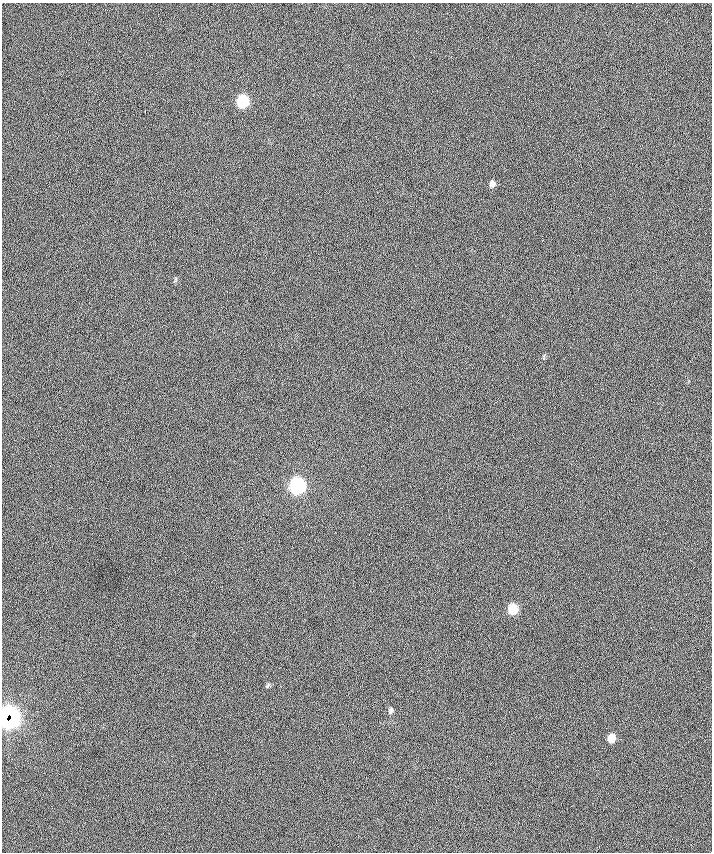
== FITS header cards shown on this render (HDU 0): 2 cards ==
NAXIS1  =                  710 /
NAXIS2  =                  850 /

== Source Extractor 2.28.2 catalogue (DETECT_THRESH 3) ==
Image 710 x 850 px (HDU 0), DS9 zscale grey, 1 PNG px = 1 image px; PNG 714 x 854 px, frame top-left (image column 1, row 850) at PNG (2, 3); no overlay
Background -2.43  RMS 42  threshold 125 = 3 sigma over >= 5 px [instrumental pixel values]
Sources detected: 9; all 9 listed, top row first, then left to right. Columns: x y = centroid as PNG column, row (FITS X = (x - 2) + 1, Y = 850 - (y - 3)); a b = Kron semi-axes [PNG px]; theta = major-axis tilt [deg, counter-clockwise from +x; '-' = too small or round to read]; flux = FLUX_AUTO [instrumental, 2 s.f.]
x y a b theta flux
242 101 9 7 77 160000
145 111 2 2 - 1600
492 184 8 6 70 11000
297 486 9 8 - 520000
513 609 8 7 - 81000
268 685 8 4 46 4400
391 711 8 5 65 6400
9 717 14 13 - 680000
611 738 8 6 76 35000
At the frame edge (FLAGS 8, measured only in part): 1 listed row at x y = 9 717